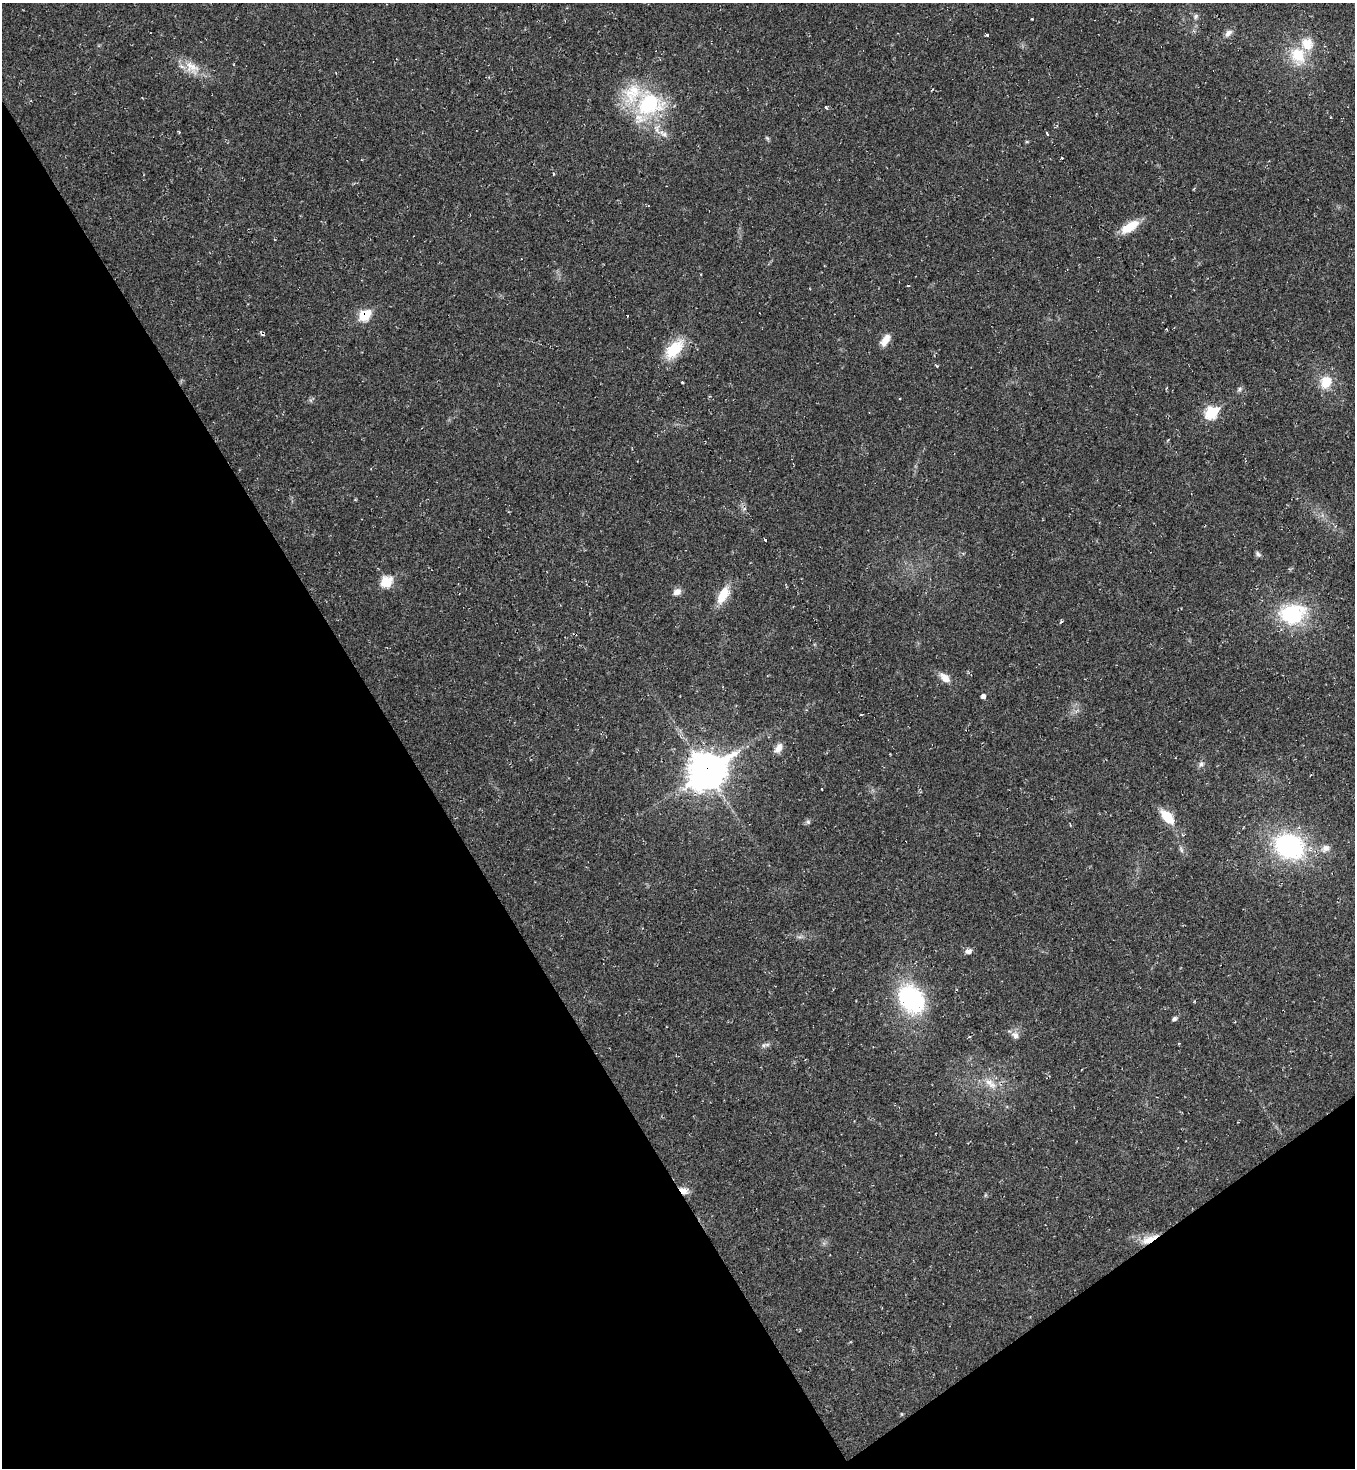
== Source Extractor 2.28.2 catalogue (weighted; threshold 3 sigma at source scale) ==
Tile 14 of 4 x 4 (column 2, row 4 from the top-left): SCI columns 1508-2860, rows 5-1470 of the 5861 x 5867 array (HDU 1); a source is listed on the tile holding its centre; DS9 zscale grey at full resolution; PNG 1357 x 1470 px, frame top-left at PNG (2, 3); no overlay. Shown black and unused: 34% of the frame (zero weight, under 2 of 3 exposures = <1% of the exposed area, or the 3 px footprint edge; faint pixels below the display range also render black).
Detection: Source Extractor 2.28.2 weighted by HDU 2 'WHT'; one run over the whole footprint, this tile lists its part. Background 0.0314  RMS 0.0062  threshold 0.0279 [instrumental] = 3 sigma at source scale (4.5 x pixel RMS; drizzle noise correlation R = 1.50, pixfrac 1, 0.05/0.05 arcsec/px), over >= 5 px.
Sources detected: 49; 1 cosmic-ray / hot-pixel residue — not listed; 2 inside a brighter listed object's ellipse — not listed separately; the other 46 listed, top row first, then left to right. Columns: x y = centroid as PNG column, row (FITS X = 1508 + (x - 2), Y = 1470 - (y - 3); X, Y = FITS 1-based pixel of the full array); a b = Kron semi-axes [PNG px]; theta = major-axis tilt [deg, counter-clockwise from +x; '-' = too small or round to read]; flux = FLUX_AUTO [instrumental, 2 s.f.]
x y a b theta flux
1195 16 7 6 - 1.5
1228 33 11 7 45 2.9
987 35 4 3 - 9.8
1298 55 25 19 -73 20
192 67 24 15 -36 11
650 104 37 30 10 54
663 134 15 6 -33 4
1047 134 3 3 - 8
767 138 6 5 - 0.89
1062 158 3 3 - 1.5
1130 227 24 10 33 11
364 315 7 6 - 28
627 316 3 2 - 0.74
1166 329 3 2 - 0.83
262 334 5 3 - 0.92
885 340 15 7 59 6
674 349 24 13 46 21
1326 382 16 14 62 11
1239 389 7 4 89 1.1
1211 413 8 6 28 46
765 540 3 3 - 2.5
1258 554 8 5 -46 1.4
386 581 7 6 - 29
677 592 10 7 29 3.4
723 595 21 10 62 12
1292 614 30 23 7 45
945 678 12 8 -41 5.9
983 696 4 4 - 2.3
778 748 13 8 61 4.2
1201 764 8 6 38 1.7
706 771 16 12 33 920
1167 817 14 8 -47 17
808 822 6 5 - 1.2
1289 846 29 23 -20 81
1325 848 13 9 33 4.1
1181 850 9 4 -77 1.3
968 951 8 5 8 2.9
911 999 31 23 -53 65
1174 1019 5 4 - 1.8
1015 1035 10 8 -40 3.5
969 1037 5 3 - 0.6
764 1045 10 4 35 1.6
990 1083 20 8 -39 7
684 1191 12 8 -26 4.5
1149 1239 25 7 25 7.6
902 1414 5 3 - 0.54
Overlapping masked pixels (flux is a lower limit): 4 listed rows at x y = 364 315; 706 771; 684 1191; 1149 1239